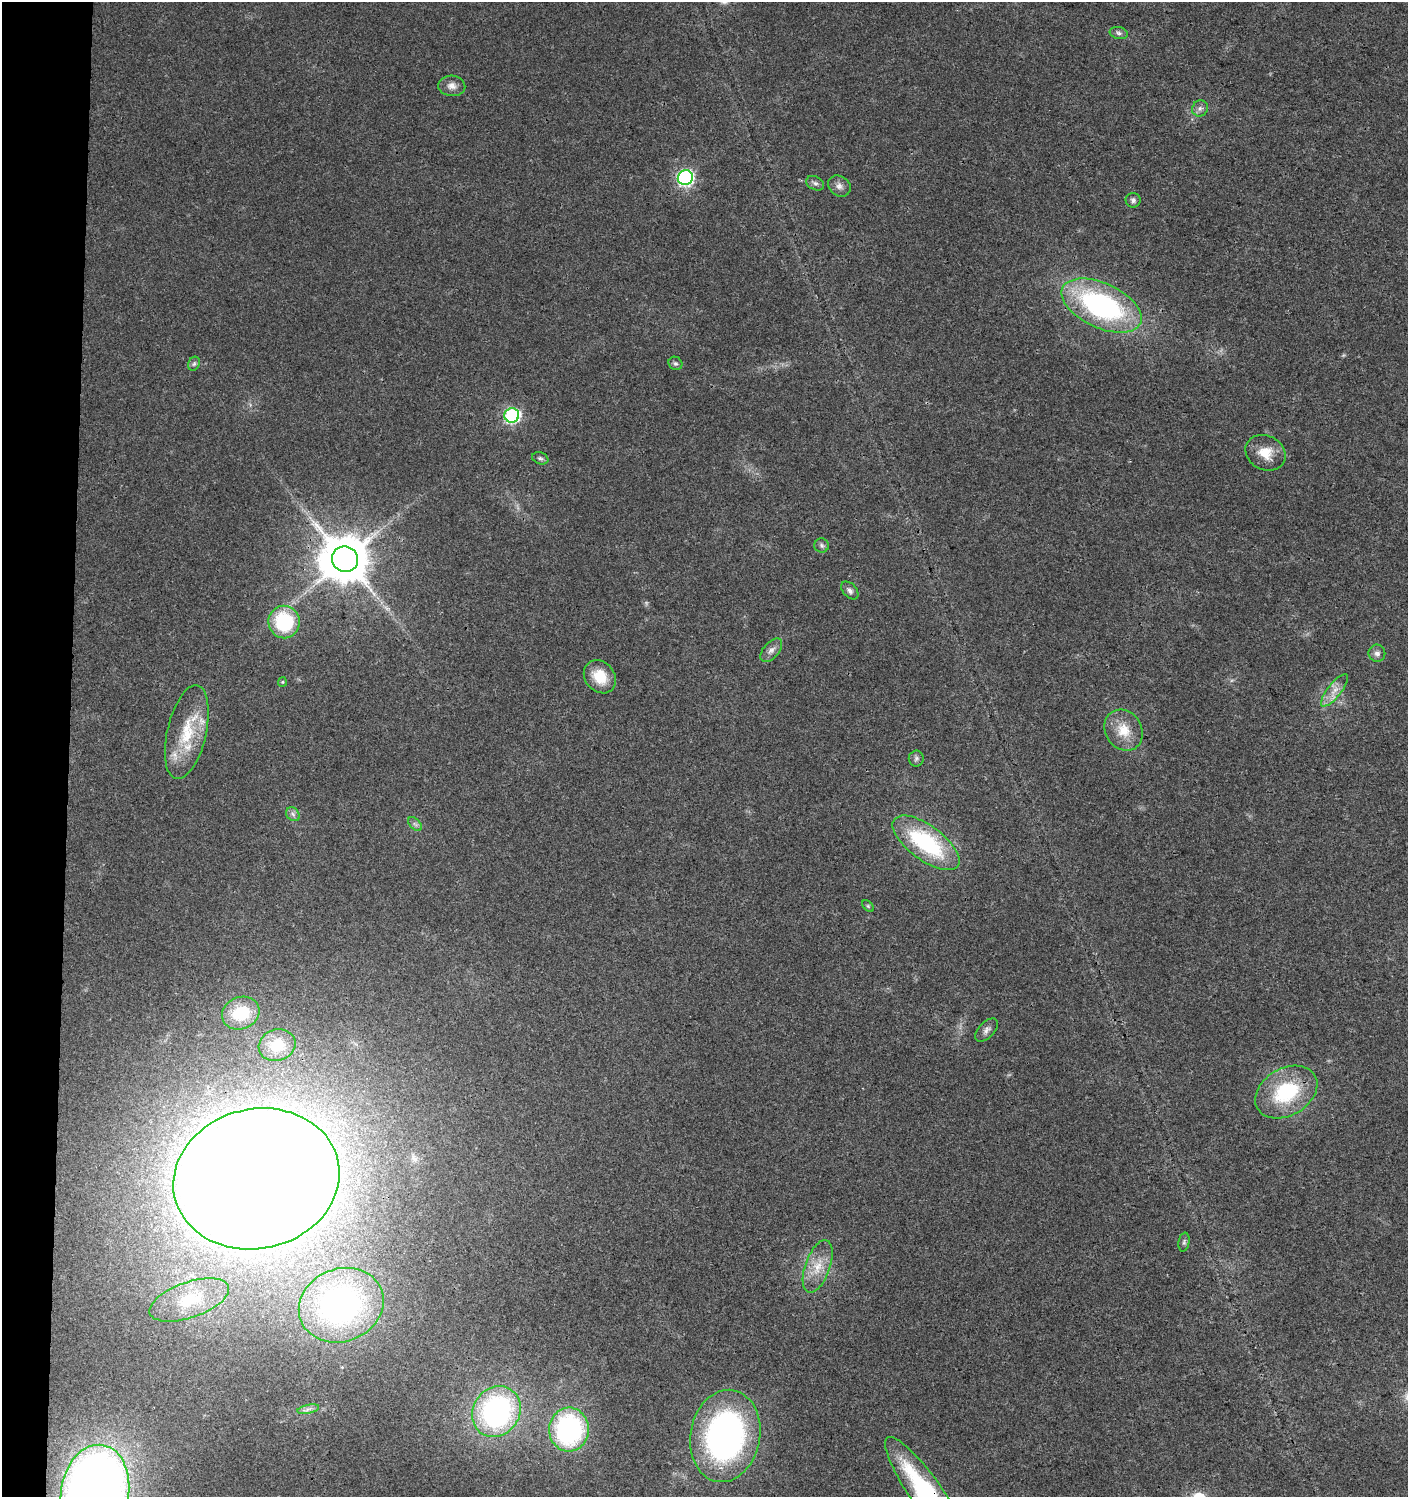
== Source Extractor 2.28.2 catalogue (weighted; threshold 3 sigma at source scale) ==
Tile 4 of 3 x 3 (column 1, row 2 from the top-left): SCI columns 238-1643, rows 1509-3003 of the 4737 x 4499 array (HDU 1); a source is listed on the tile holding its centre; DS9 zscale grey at full resolution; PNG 1410 x 1499 px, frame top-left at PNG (2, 2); each listed source drawn as its Kron ellipse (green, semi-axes under 4 px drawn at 4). Shown black and unused: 5% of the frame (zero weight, under 3 of 4 exposures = <1% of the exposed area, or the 3 px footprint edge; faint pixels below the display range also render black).
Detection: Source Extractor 2.28.2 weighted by HDU 2 'WHT'; one run over the whole footprint, this tile lists its part. Background 0.0243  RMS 0.0031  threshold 0.014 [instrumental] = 3 sigma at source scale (4.5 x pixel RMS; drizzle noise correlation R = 1.50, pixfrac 1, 0.0396/0.0396 arcsec/px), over >= 5 px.
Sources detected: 46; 2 inside a brighter listed object's ellipse — not listed separately; the other 44 listed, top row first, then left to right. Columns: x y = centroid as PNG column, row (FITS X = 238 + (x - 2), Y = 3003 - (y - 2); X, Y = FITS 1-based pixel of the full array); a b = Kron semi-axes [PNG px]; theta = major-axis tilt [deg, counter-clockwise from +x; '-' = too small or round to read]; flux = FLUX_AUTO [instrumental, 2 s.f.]
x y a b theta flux
1119 33 9 6 -11 0.87
452 86 13 10 -4 2.2
1200 108 8 7 - 1.2
685 178 7 7 - 77
815 183 9 6 -26 0.97
839 186 12 10 -35 1.9
1133 200 7 7 - 0.98
1101 306 43 22 -25 63
675 363 7 6 - 0.69
194 364 7 5 67 0.76
512 415 7 7 - 63
1265 453 21 17 -28 6.1
540 458 8 6 -18 0.75
822 545 7 7 - 0.82
345 559 13 12 - 1600
850 590 10 6 -47 1.1
284 622 16 15 - 22
771 650 14 7 50 1.8
1377 653 8 8 - 1.4
600 677 18 14 -49 7.6
282 682 5 4 - 0.35
1334 690 20 7 51 3.1
1124 730 21 18 -57 7.1
187 732 48 19 77 15
916 758 8 7 - 0.89
293 814 8 6 -46 1
415 824 8 5 -44 0.81
926 843 39 17 -36 34
868 906 7 4 -45 0.45
241 1013 19 16 22 11
987 1030 14 8 45 1.6
277 1045 18 15 17 7
1286 1092 33 23 30 24
256 1179 84 70 13 1900
1184 1242 9 5 79 0.77
818 1266 28 12 70 6.7
189 1300 42 18 19 14
341 1305 43 36 22 100
308 1409 11 3 11 0.97
496 1412 26 23 56 72
569 1430 22 20 89 60
725 1436 46 34 79 100
95 1492 48 34 80 400
926 1493 68 16 -55 51
Overlapping masked pixels (flux is a lower limit): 2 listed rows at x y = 256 1179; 926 1493
Isophote crosses this tile's border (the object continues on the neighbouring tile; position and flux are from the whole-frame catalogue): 2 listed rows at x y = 95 1492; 926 1493